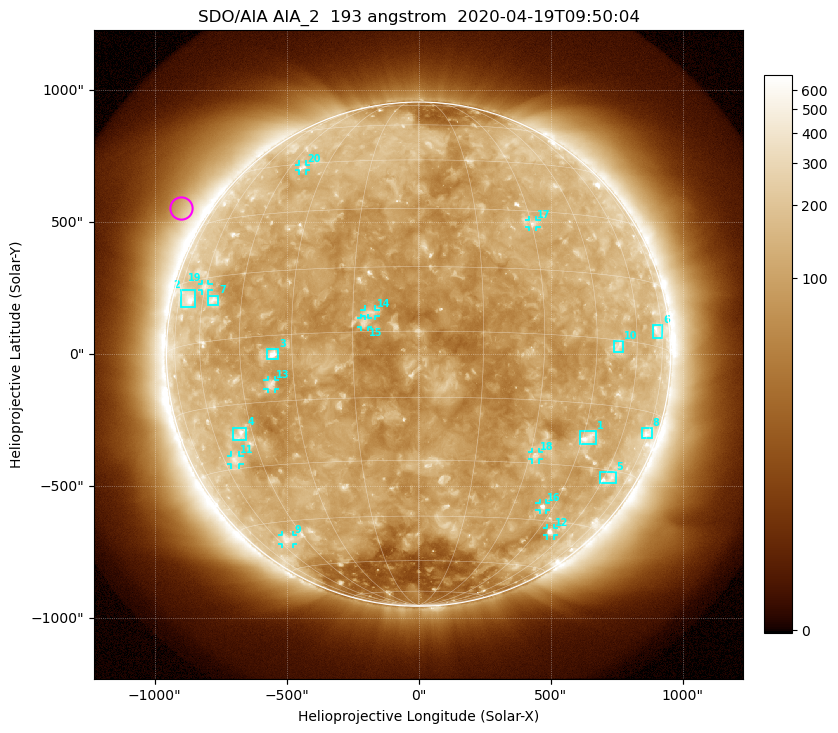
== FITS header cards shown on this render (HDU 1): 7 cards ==
TELESCOP= 'SDO/AIA'
INSTRUME= 'AIA_2'
WAVELNTH=                  193
WAVEUNIT= 'angstrom'
DATE-OBS= '2020-04-19T09:50:04.84'
CTYPE1  = 'HPLN-TAN'
CTYPE2  = 'HPLT-TAN'

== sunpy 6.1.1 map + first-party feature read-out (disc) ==
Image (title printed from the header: SDO/AIA AIA_2  193 angstrom  2020-04-19T09:50:04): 1024 x 1024 px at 2.4 arcsec/px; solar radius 955 arcsec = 398 px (full disc in frame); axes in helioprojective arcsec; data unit not stated in the header (colour bar unlabelled)
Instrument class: DISC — disc imager (sunpy class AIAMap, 193 A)
Bright regions (active regions / flare kernels): reference = the median radial profile (limb darkening/brightening removed); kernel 9 px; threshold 5 sigma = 152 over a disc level ~108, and >= 1.15x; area >= 12 px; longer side >= 10 px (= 24 arcsec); searched inside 0.97 R_sun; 25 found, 20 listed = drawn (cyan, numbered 1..; 11 of them under ~33 arcsec drawn as corner ticks so the feature stays visible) (cap 20 boxes per figure: the strongest are kept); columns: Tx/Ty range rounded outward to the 5 arcsec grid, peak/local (2 s.f.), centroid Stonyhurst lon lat
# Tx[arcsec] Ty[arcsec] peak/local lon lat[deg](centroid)
1 610..675 -340..-290 5.4 +47 -23
2 -900..-845 180..245 3.7 -68 +11
3 -575..-530 -20..20 9 -35 -4
4 -705..-650 -325..-275 4.3 -49 -22
5 685..750 -490..-445 2.9 +63 -32
6 885..925 60..110 2.9 +72 +4
7 -800..-755 185..220 3.5 -55 +9
8 845..885 -320..-280 2.8 +74 -20
9 -515..-475 -720..-685 2.9 -54 -50
10 740..775 10..50 2.9 +52 -1
11 -710..-680 -420..-385 3 -55 -28
12 485..510 -690..-660 4 +51 -48
13 -570..-545 -135..-95 3.8 -36 -11
14 -205..-160 145..170 4.4 -11 +4
15 -220..-190 100..140 4.9 -12 +2
16 455..485 -590..-565 3.7 +41 -41
17 420..450 480..510 3.5 +30 +27
18 430..455 -400..-370 3.4 +32 -28
19 -820..-795 240..270 2.6 -60 +13
20 -450..-425 695..720 2.9 -39 +44
Off-limb structures (1.02-1.3 R_sun): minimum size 162 px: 5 found; the strongest spans PA ~35..75 deg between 1.02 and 1.3 R_sun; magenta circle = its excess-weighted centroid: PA ~60 deg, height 1.1 R_sun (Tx ~-900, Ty ~555 arcsec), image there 1.7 x the reference